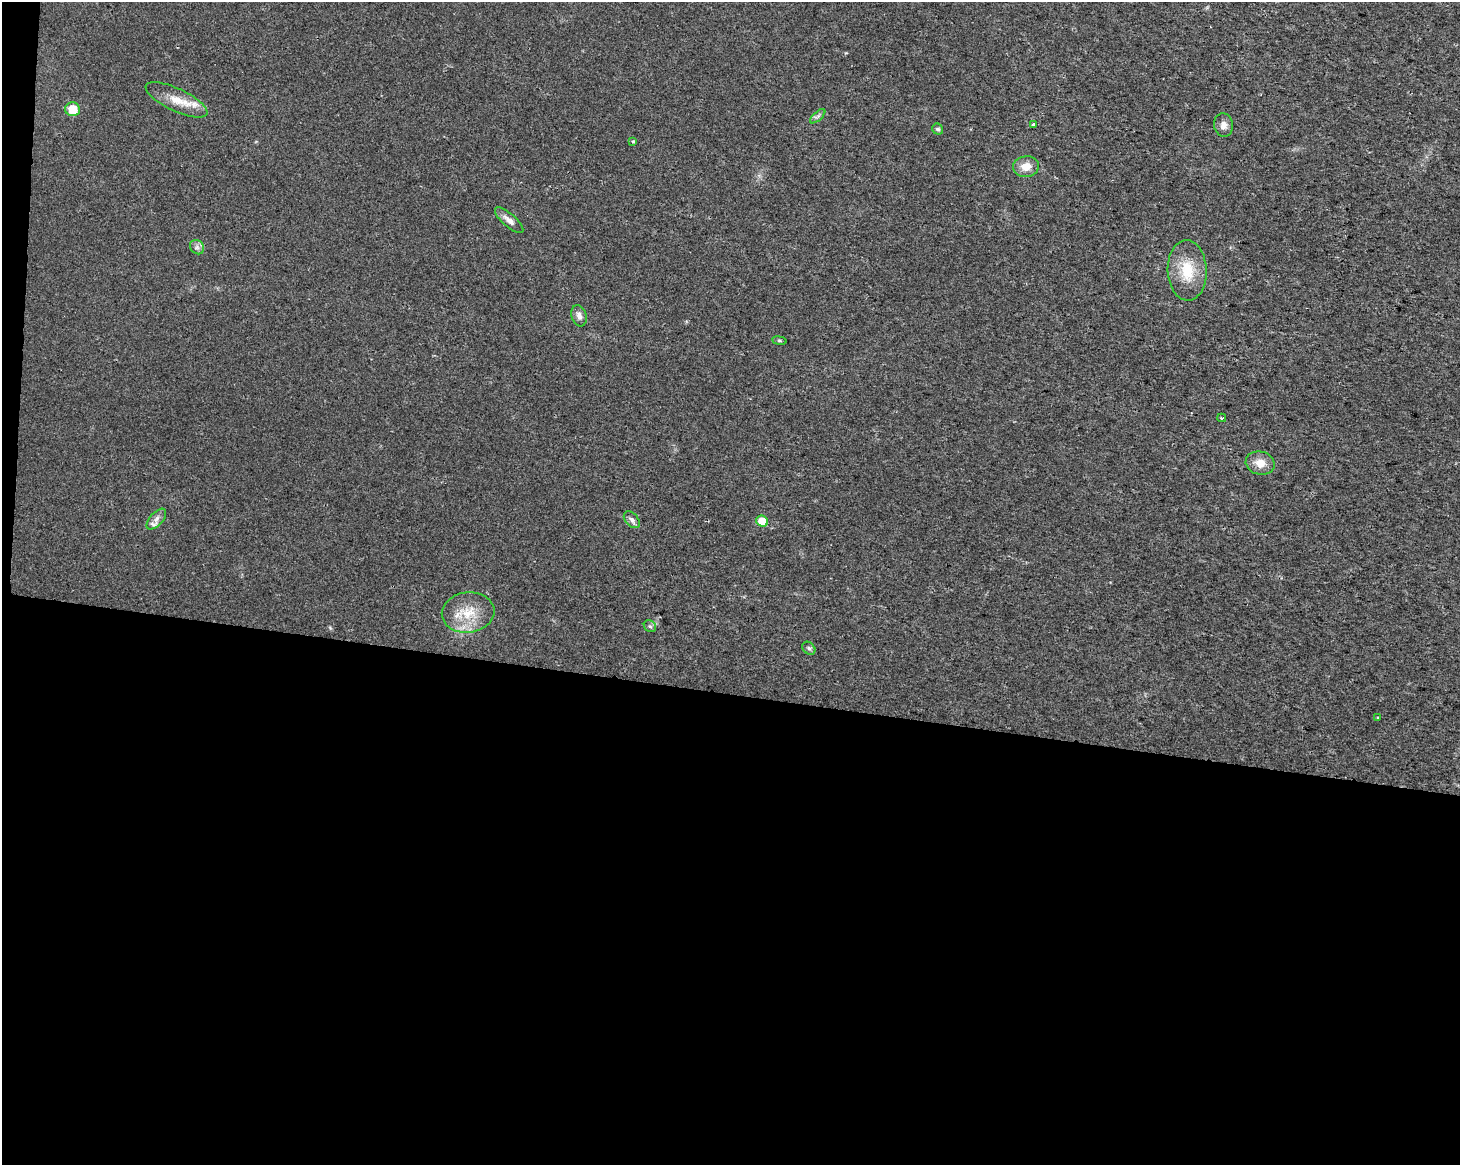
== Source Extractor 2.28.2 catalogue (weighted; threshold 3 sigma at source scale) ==
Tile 10 of 3 x 4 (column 1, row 4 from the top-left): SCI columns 286-1743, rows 1-1163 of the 4889 x 4662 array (HDU 1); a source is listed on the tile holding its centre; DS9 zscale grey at full resolution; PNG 1462 x 1167 px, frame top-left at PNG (2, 2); each listed source drawn as its Kron ellipse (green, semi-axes under 4 px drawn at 4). Shown black and unused: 41% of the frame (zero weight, under 2 of 3 exposures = <1% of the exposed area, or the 3 px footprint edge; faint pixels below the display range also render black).
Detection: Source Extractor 2.28.2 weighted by HDU 2 'WHT'; one run over the whole footprint, this tile lists its part. Background 0.0254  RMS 0.0053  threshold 0.0239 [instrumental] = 3 sigma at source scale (4.5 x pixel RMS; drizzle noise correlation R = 1.50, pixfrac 1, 0.0396/0.0396 arcsec/px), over >= 5 px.
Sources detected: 24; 2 inside a brighter listed object's ellipse — not listed separately; the other 22 listed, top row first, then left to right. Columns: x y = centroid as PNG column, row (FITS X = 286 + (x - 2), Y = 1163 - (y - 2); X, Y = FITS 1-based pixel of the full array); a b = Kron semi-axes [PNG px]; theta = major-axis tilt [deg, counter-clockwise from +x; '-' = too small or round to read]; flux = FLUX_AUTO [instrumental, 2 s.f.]
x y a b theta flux
177 100 34 11 -25 9.9
73 109 7 7 - 11
818 116 9 4 41 1.3
1033 124 3 3 - 1.5
1224 125 12 9 -82 3.5
938 129 6 5 - 1.2
633 141 3 3 - 1
1026 167 13 10 8 6
509 220 18 6 -41 3.4
197 247 8 6 -45 1.7
1187 270 30 19 -88 17
579 316 11 7 -73 2.7
779 341 7 3 -8 0.76
1222 418 4 3 - 0.69
1260 463 15 11 -15 6.6
156 519 13 6 48 2.6
632 520 10 6 -48 2
762 521 6 5 - 8.9
468 612 26 20 7 16
650 626 6 5 - 1.1
809 648 7 5 -44 1.2
1378 717 3 3 - 0.72